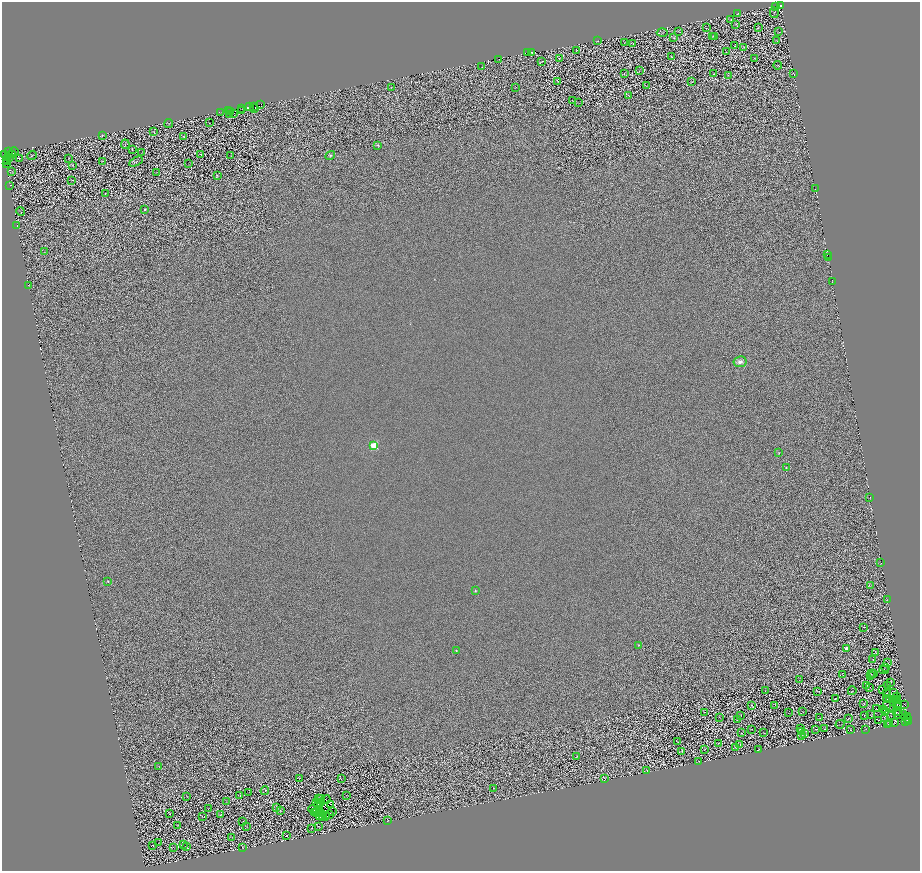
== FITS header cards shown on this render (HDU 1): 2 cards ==
NAXIS1  =                 1836
NAXIS2  =                 1737

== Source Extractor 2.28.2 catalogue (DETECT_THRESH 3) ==
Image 1836 x 1737 px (HDU 1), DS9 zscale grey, zoomed out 1/2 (1 PNG px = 2 x 2 image px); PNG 922 x 873 px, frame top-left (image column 1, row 1737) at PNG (2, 2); each listed source drawn as its Kron ellipse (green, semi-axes under 4 px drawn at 4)
Background 0.0327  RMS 1.8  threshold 5.39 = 3 sigma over >= 5 px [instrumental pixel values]
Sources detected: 349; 106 cannot appear on this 1/2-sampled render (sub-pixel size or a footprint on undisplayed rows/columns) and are neither listed nor drawn; the other 243 listed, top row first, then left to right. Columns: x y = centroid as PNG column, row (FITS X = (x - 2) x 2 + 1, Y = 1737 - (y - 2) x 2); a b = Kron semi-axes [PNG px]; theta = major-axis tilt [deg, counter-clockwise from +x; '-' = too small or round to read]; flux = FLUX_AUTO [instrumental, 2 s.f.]
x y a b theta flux
780 5 3 2 - 19000
776 6 2 1 - 3700
774 13 5 2 - 230
738 14 2 2 - 120
730 19 3 1 - 100
736 24 2 1 - 110
706 28 2 1 - 100
758 28 3 3 - 160
678 31 2 2 - 100
662 32 5 1 - 160
779 32 2 1 - 97
713 36 4 1 - 98
674 37 4 1 - 110
714 37 3 1 - 57
598 41 2 2 - 96
777 41 3 1 - 190
624 42 2 1 - 91
633 44 4 2 - 130
735 46 3 2 - 70
743 47 3 2 - 210
576 51 2 1 - 77
531 52 2 1 - 670
726 52 2 1 - 100
528 53 2 2 - 2300
671 57 3 2 - 110
559 58 2 2 - 170
755 58 3 2 - 89
499 59 2 1 - 110
541 61 2 1 - 100
778 65 4 2 - 120
482 67 2 1 - 100
639 71 3 1 - 91
624 73 4 2 - 130
713 73 2 1 - 83
794 74 3 1 - 1200
728 75 2 1 - 95
557 82 3 1 - 120
692 82 2 1 - 120
646 86 2 1 - 110
391 87 2 1 - 97
515 88 4 1 - 110
628 95 3 1 - 130
572 101 2 1 - 97
578 103 2 1 - 80
261 104 2 1 - 9900
250 106 2 2 - 16000
253 107 2 1 - 1700
242 109 2 1 - 1100
255 109 2 1 - 200
228 111 2 1 - 280
230 111 2 1 - 1600
241 111 2 1 - 5700
221 112 3 1 - 1000
234 113 2 1 - 160
230 114 3 1 - 130
169 123 4 1 - 140
209 123 2 1 - 110
153 131 2 1 - 120
102 136 4 2 - 160
184 136 4 2 - 180
125 144 4 1 - 150
378 145 4 3 - 290
132 149 2 1 - 110
8 152 2 1 - 2400
13 152 5 2 - 5700
142 152 2 1 - 100
13 154 2 1 - 10000
201 154 3 2 - 130
5 155 3 2 - 6600
32 155 5 2 - 200
330 155 5 4 - 440
231 156 2 1 - 94
9 158 3 2 - 2900
68 158 2 1 - 74
6 159 2 1 - 1800
19 159 3 1 - 110
7 161 2 1 - 2400
102 161 4 1 - 130
136 162 7 4 29 350
6 164 3 1 - 5800
189 164 2 1 - 74
72 165 2 1 - 140
12 171 3 2 - 120
157 173 2 1 - 120
217 176 3 2 - 130
72 180 3 2 - 120
10 185 2 1 - 100
815 189 2 1 - 7100
105 193 2 1 - 95
145 210 2 2 - 1200
21 212 4 1 - 160
17 225 2 1 - 4500
45 252 2 1 - 77
828 254 2 2 - 890
828 257 2 1 - 340
832 281 2 1 - 85
28 285 2 1 - 240
740 362 7 5 10 1900
374 446 3 3 - 27000
779 453 3 2 - 190
786 468 2 2 - 330
870 497 2 1 - 78
881 563 3 2 - 120
108 581 2 2 - 320
870 586 2 1 - 90
475 591 3 3 - 240
887 600 3 2 - 150
864 627 2 1 - 89
639 645 2 2 - 170
846 649 2 2 - 3700
456 651 2 2 - 490
876 653 2 1 - 150
873 660 2 1 - 95
887 663 3 2 - 140
885 667 3 1 - 120
884 670 4 1 - 190
874 673 4 1 - 160
871 674 3 2 - 110
843 675 3 1 - 74
870 675 3 2 - 110
800 680 2 1 - 96
890 682 3 1 - 120
867 686 3 1 - 100
887 686 2 1 - 59
870 687 2 1 - 69
883 690 2 1 - 120
765 691 2 1 - 84
818 691 3 1 - 190
852 691 4 1 - 78
887 693 4 1 - 140
893 693 3 1 - 240
896 696 2 2 - 240
835 698 2 1 - 97
886 699 2 1 - 130
896 699 3 1 - 140
890 700 2 1 - 130
894 700 2 1 - 99
897 701 2 1 - 100
864 703 2 1 - 87
897 704 2 1 - 16
905 704 2 1 - 93
752 705 2 2 - 100
775 705 2 1 - 78
886 706 2 1 - 110
897 706 4 2 - 55
876 708 2 1 - 320
893 708 3 2 - 230
884 709 2 1 - 85
705 712 2 1 - 110
802 712 2 1 - 100
886 712 2 1 - 120
896 712 3 2 - 140
788 713 2 1 - 78
898 714 5 1 - 230
741 715 2 1 - 86
871 715 2 1 - 110
891 715 2 1 - 150
904 715 2 1 - 140
864 716 2 1 - 95
907 716 2 1 - 140
720 717 2 1 - 79
820 718 2 1 - 83
849 718 2 1 - 100
884 718 3 1 - 110
908 719 2 1 - 100
737 720 2 1 - 73
879 720 2 1 - 82
908 721 2 1 - 520
906 722 2 1 - 220
894 723 3 1 - 170
840 724 4 1 - 110
890 724 2 1 - 100
887 725 4 2 - 120
751 729 2 1 - 90
800 729 2 1 - 81
816 729 3 2 - 100
825 729 3 1 - 110
850 729 2 1 - 140
865 729 3 1 - 180
801 732 2 1 - 110
741 733 2 1 - 79
764 733 2 1 - 67
805 733 2 1 - 76
801 735 3 1 - 86
678 742 2 1 - 100
718 743 3 1 - 110
740 744 3 1 - 69
736 747 2 1 - 110
705 749 2 1 - 96
758 750 3 1 - 93
681 751 2 2 - 140
577 756 2 1 - 120
699 761 2 1 - 75
159 766 2 1 - 89
647 771 4 1 - 120
299 778 2 1 - 80
604 778 2 1 - 76
341 779 3 1 - 88
494 788 2 1 - 88
265 791 4 1 - 90
249 793 2 1 - 100
240 795 2 1 - 89
187 796 2 1 - 100
346 796 3 1 - 87
318 799 2 1 - 110
320 799 5 2 - 460
326 800 5 2 - 120
226 801 3 1 - 95
320 802 4 2 - 79
316 803 2 1 - 140
331 804 3 1 - 190
319 805 4 1 - 79
209 808 4 1 - 88
277 808 2 1 - 73
313 809 4 2 - 150
280 811 3 2 - 110
319 811 2 1 - 41
333 811 2 1 - 310
314 813 2 1 - 100
316 813 3 2 - 18
321 813 2 1 - 110
170 814 2 1 - 82
220 815 3 1 - 100
319 815 2 1 - 33
323 815 2 1 - 70
329 815 2 1 - 21
326 816 3 2 - 85
202 817 2 1 - 77
322 818 3 1 - 31
243 821 3 1 - 150
388 821 3 1 - 72
178 825 3 1 - 100
247 826 3 2 - 110
318 826 2 1 - 86
311 829 2 1 - 110
287 836 2 1 - 2100
232 837 3 1 - 92
158 843 2 1 - 97
183 844 2 1 - 74
153 845 2 2 - 160
186 846 2 2 - 72
173 847 2 1 - 58
243 848 2 1 - 94
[106 sub-pixel or undisplayed-footprint detections neither listed nor drawn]